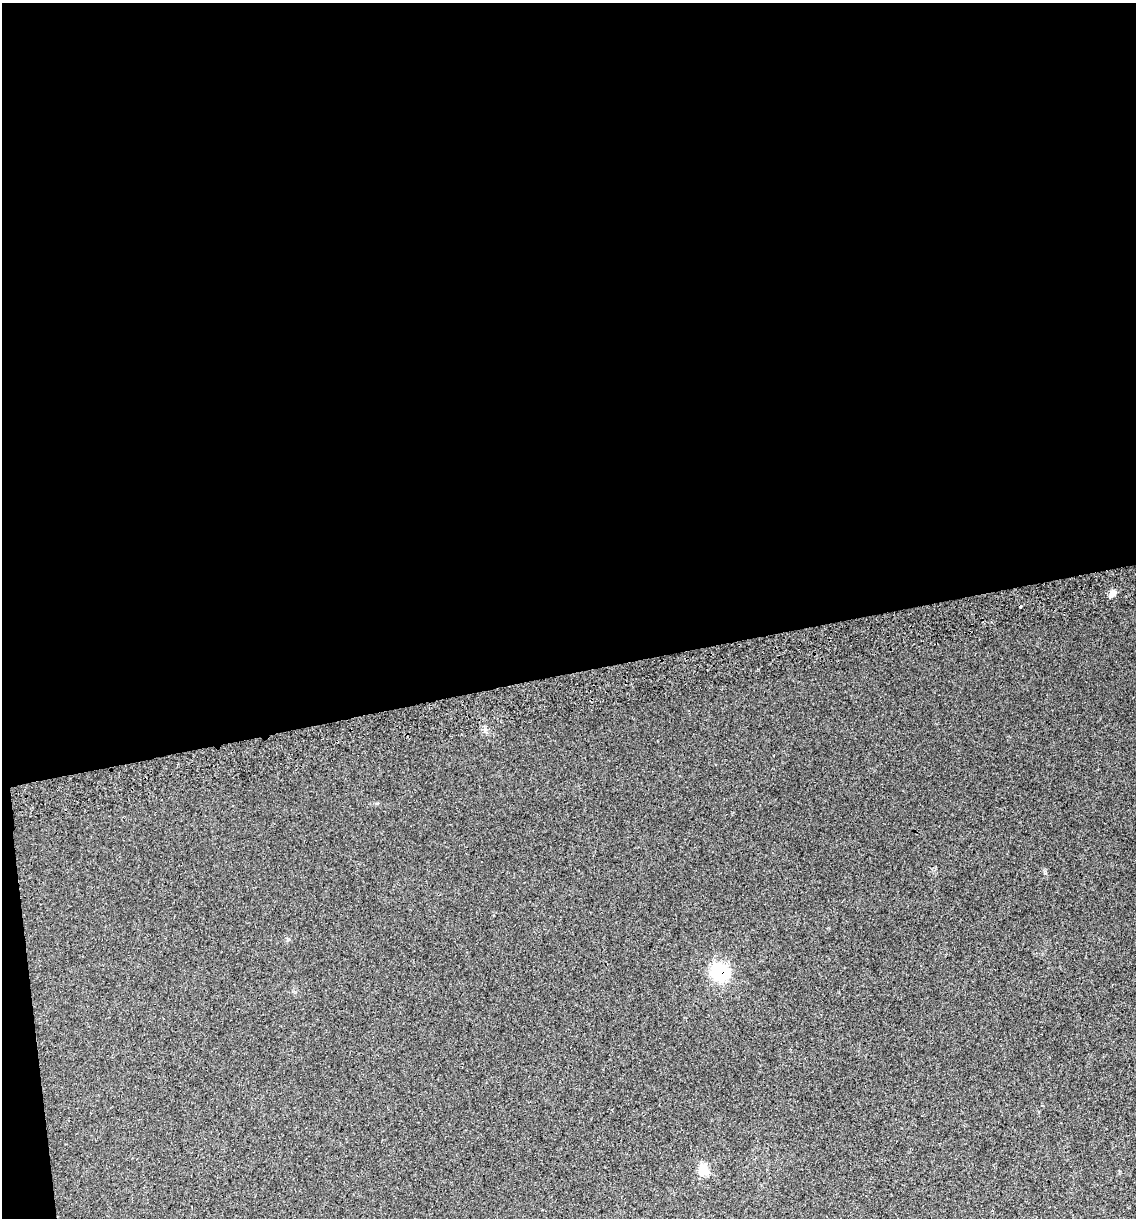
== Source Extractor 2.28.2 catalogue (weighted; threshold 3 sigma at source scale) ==
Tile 1 of 4 x 4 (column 1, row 1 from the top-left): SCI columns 80-1213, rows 3690-4905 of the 4646 x 4948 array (HDU 1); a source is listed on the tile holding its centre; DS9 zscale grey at full resolution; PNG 1138 x 1220 px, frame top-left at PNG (2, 3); no overlay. Shown black and unused: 56% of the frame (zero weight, under 2 of 3 exposures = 2% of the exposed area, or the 3 px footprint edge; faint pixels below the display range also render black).
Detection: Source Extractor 2.28.2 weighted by HDU 2 'WHT'; one run over the whole footprint, this tile lists its part. Background 0.046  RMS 0.012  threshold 0.0541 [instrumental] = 3 sigma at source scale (4.5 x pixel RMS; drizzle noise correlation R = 1.50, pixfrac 1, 0.0396/0.0396 arcsec/px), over >= 5 px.
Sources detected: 4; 1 cosmic-ray / hot-pixel residue — not listed; the other 3 listed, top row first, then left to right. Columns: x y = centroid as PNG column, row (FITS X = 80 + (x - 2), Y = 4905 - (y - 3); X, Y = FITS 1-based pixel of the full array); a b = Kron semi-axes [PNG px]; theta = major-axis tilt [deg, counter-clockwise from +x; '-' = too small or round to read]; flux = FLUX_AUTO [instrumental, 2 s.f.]
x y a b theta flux
1112 593 12 6 47 4.6
720 972 9 8 - 220
702 1169 17 11 71 12
Overlapping masked pixels (flux is a lower limit): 1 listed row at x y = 720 972